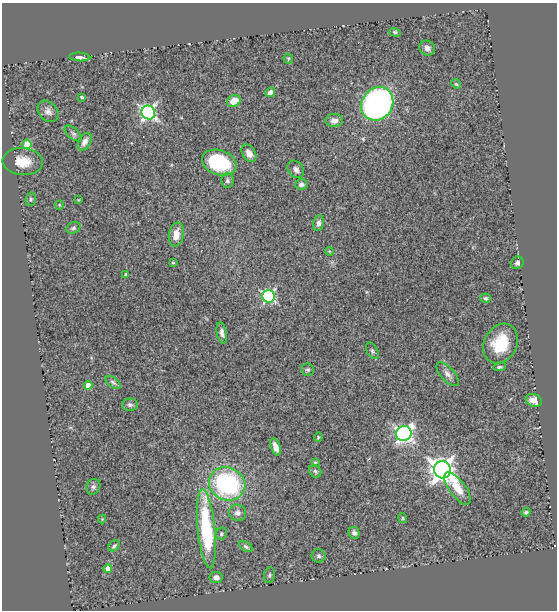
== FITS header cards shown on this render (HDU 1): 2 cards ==
NAXIS1  =                  555
NAXIS2  =                  608

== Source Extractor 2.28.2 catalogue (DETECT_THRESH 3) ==
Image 555 x 608 px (HDU 1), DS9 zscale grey, 1 PNG px = 1 image px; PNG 559 x 612 px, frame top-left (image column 1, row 608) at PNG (2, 3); each listed source drawn as its Kron ellipse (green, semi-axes under 4 px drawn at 4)
Background 0.481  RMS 0.053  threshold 0.159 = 3 sigma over >= 5 px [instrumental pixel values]
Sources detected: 65; all 65 listed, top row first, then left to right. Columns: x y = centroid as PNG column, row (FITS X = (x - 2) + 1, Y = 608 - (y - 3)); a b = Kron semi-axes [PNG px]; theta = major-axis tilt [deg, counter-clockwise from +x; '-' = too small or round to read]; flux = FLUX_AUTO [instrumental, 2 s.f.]
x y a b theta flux
395 32 6 4 -18 6.6
427 48 8 7 - 16
80 57 11 4 -4 14
288 59 5 4 - 4
456 84 5 4 - 4.6
270 92 5 4 - 19
82 97 3 3 - 4.3
234 101 7 5 25 45
377 104 18 15 54 960
48 111 12 9 -48 20
148 113 7 6 - 950
334 120 8 6 -2 23
73 134 10 5 -41 9.6
85 142 9 6 61 21
27 144 5 4 - 120
249 153 9 6 -57 22
23 162 20 13 -5 68
219 163 18 12 -19 210
296 169 9 7 -50 15
227 181 7 6 - 8.8
301 184 6 5 - 13
31 199 7 5 76 5.8
78 200 4 3 - 2.9
59 205 4 4 - 4
318 223 8 5 79 14
73 228 7 5 29 8.7
176 235 12 7 80 41
329 251 4 3 - 3.2
173 262 3 3 - 4
517 263 7 5 46 10
125 275 3 3 - 4.8
269 296 6 6 - 490
485 298 5 5 - 6.4
222 333 11 5 -79 13
501 343 21 16 61 130
372 351 9 5 -61 8.2
499 367 6 3 7 5.8
308 370 6 6 - 6.9
448 374 15 7 -48 19
113 382 8 5 -37 7.8
88 385 4 4 - 40
534 400 8 6 -20 22
130 405 8 6 3 8.9
404 434 8 7 - 1100
318 437 5 3 - 4.5
276 447 9 4 -71 27
315 462 4 4 - 3.3
442 470 8 8 - 3300
315 471 6 5 - 7.4
227 484 18 16 -24 490
93 487 8 7 - 9.3
457 488 19 8 -54 67
526 512 4 4 - 5.3
237 513 8 8 - 18
403 518 5 4 - 3.8
102 519 4 4 - 3
206 529 39 8 -84 360
354 533 6 5 - 12
221 534 6 5 - 6.7
114 546 6 4 45 6.5
246 547 7 4 -33 7.6
319 556 7 6 - 8.2
108 568 4 4 - 27
269 575 8 5 83 7.7
216 577 6 5 - 14